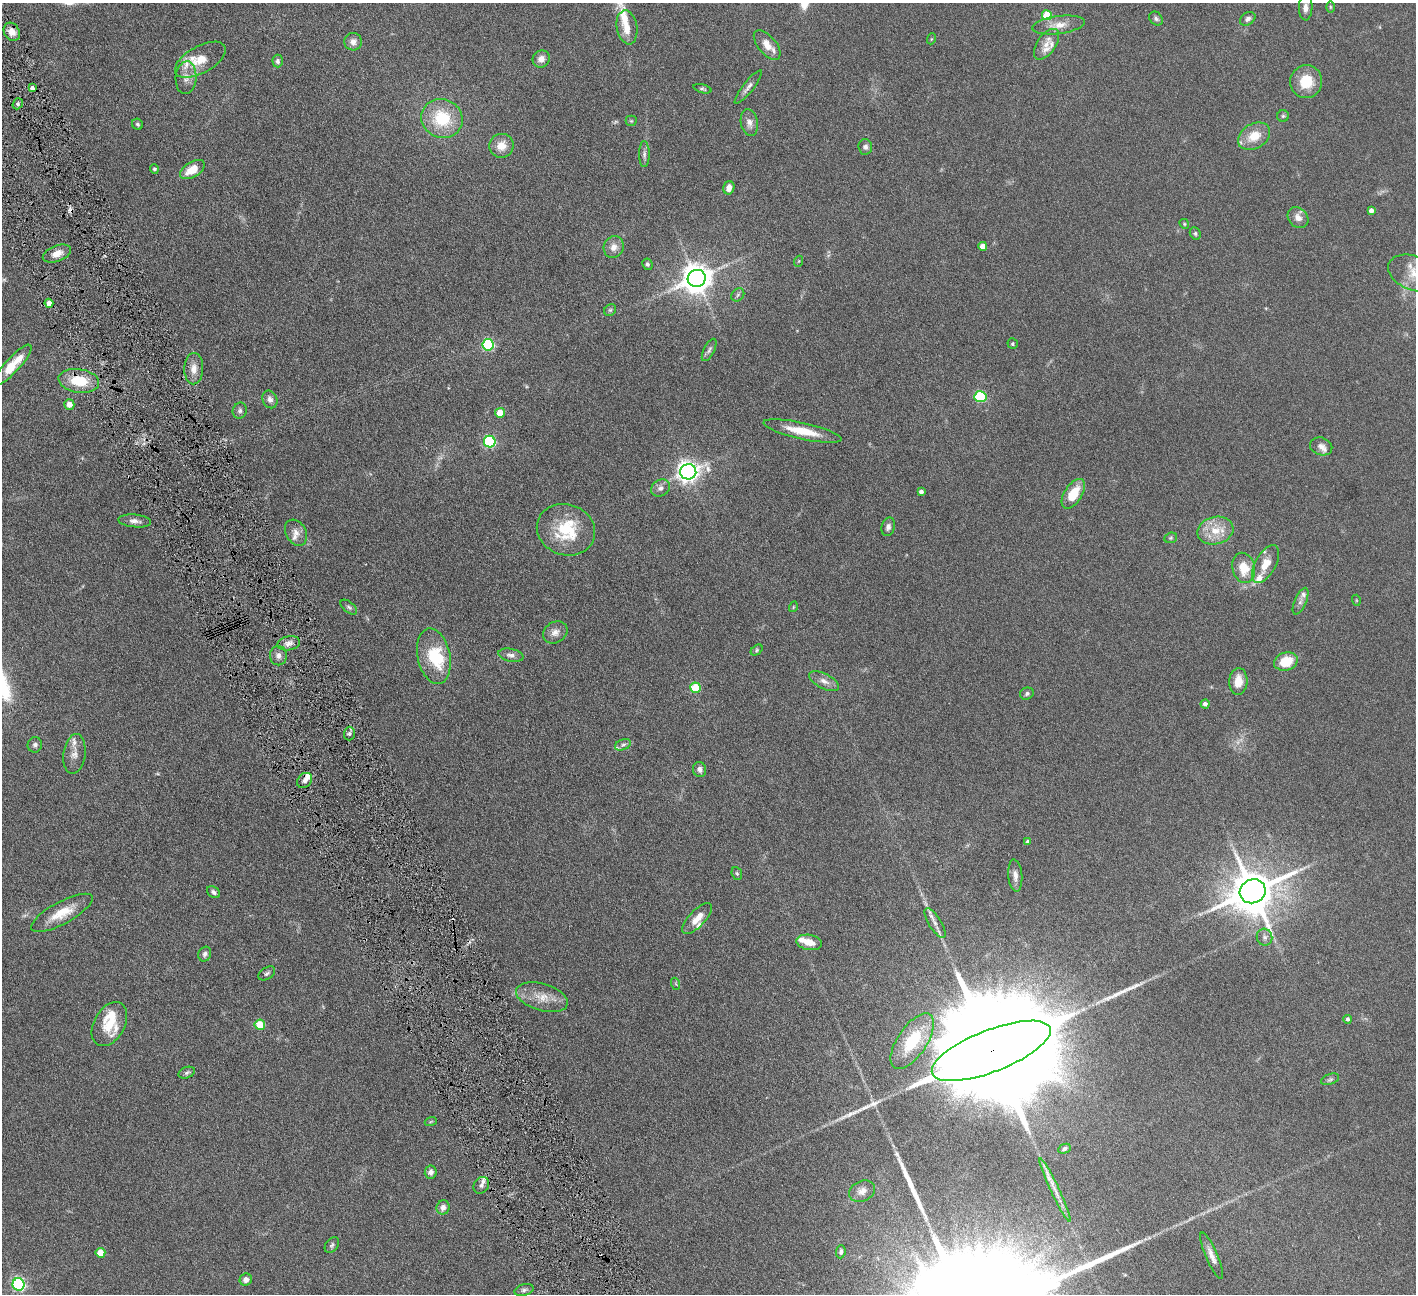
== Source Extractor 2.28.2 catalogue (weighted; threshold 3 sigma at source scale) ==
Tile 11 of 4 x 4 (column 3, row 3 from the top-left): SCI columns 2832-4245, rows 1587-2878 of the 5663 x 5625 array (HDU 1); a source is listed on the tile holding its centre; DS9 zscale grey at full resolution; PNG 1418 x 1296 px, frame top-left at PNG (2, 3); each listed source drawn as its Kron ellipse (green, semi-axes under 4 px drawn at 4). Shown black and unused: <1% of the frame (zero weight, under 4 of 8 exposures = <1% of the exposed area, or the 3 px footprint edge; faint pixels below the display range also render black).
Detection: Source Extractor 2.28.2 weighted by HDU 2 'WHT'; one run over the whole footprint, this tile lists its part. Background 0.164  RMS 0.0065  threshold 0.0266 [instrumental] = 3 sigma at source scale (4.09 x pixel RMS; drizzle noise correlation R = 1.36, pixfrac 0.8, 0.05/0.05 arcsec/px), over >= 5 px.
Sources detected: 155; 2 too faint to see at this stretch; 1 inside a brighter object's white glare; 1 cosmic-ray / hot-pixel residue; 3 long thin detections or spike segments (spike, bleed or trail) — neither listed nor drawn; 18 inside a brighter listed object's ellipse — not listed separately; the other 130 listed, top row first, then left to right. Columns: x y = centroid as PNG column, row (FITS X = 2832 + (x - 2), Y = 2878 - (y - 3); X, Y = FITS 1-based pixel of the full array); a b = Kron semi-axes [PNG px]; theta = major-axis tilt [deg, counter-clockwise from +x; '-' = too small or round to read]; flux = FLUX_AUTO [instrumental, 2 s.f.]
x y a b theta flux
1330 7 6 4 -89 0.67
1306 8 13 7 89 2.9
1047 15 5 5 - 18
1156 18 8 6 -45 1.4
1248 19 8 6 35 1.8
1059 25 26 9 7 7.2
627 27 17 10 -80 7.7
12 32 9 7 -59 5.3
931 39 5 3 - 0.51
353 42 9 9 - 3.4
1046 44 17 9 55 6
767 45 17 9 -50 6.7
541 59 9 8 - 3.7
200 60 28 13 29 12
278 61 6 5 - 1.5
186 78 16 10 85 5
1306 82 16 16 - 13
748 87 21 5 52 2.7
32 88 4 4 - 2
702 89 9 4 -16 1
18 104 6 5 - 1.2
1283 116 6 6 - 1.1
442 118 21 19 -25 26
631 121 5 5 - 0.76
749 122 13 8 -79 3.8
137 124 6 5 - 1
1254 136 17 12 31 11
501 146 12 12 - 7.3
865 147 8 7 - 1.9
644 154 13 5 90 2
154 169 5 4 - 1.2
192 170 14 7 32 10
729 188 7 5 76 3.8
1371 210 4 4 - 2.8
1298 218 11 9 -48 3.9
1184 224 5 4 - 0.71
1195 233 6 5 - 1
983 246 4 4 - 6.5
614 247 11 10 - 4.5
57 254 15 8 21 5.5
799 261 5 3 - 0.52
647 264 6 5 - 1.2
1413 273 26 17 -21 13
697 278 9 8 - 910
738 295 7 5 46 1.2
49 303 4 4 - 4
610 310 6 5 - 1.1
1013 344 5 5 - 0.88
488 345 6 6 - 74
709 350 12 5 63 1.7
13 365 26 7 48 13
194 369 15 9 89 5.7
79 381 20 11 -8 18
980 397 6 5 - 49
270 399 9 7 -67 2.4
69 404 5 5 - 5.1
240 411 8 7 - 1.7
500 413 5 5 - 12
802 431 40 8 -12 15
490 442 6 6 - 79
1321 446 11 8 -19 2.9
688 472 8 7 - 400
660 488 10 8 33 2.6
921 492 4 4 - 2
1073 494 16 8 57 14
135 521 16 6 -5 3
888 527 9 6 74 2.1
566 530 29 25 -20 28
1215 531 18 13 13 11
296 533 14 10 -60 4.2
1171 538 6 5 - 0.97
1266 564 21 10 61 9.2
1244 568 15 11 -76 12
1356 600 5 3 - 0.46
1301 601 14 6 67 2.6
349 607 10 5 -39 1.4
793 607 5 3 - 0.53
555 632 13 10 31 3.7
289 643 11 7 11 3.3
757 650 7 4 38 0.91
511 655 12 6 -11 2.6
278 656 10 8 -89 3
434 656 28 16 -78 25
1286 661 12 9 16 14
824 681 16 7 -27 3.7
1238 681 13 9 86 8.3
696 688 5 5 - 24
1027 694 7 6 - 1.3
1205 704 4 4 - 2.2
349 734 7 5 88 1.5
35 745 7 7 - 1.9
623 745 8 5 21 1.5
74 754 20 11 83 4.9
699 769 7 6 - 2.2
305 780 8 6 49 2.6
1028 842 4 4 - 2.5
737 873 6 5 - 0.83
1015 876 16 7 -85 3.6
1253 891 13 12 - 2400
214 892 7 5 -37 1.6
62 913 34 11 28 13
697 918 20 8 46 7.2
935 923 17 6 -58 3.5
1265 937 8 7 - 2.1
809 942 13 7 -9 6
205 954 7 6 - 2.1
267 973 9 5 33 1.4
676 984 6 4 -71 0.67
542 997 27 13 -16 11
1348 1019 4 4 - 1.5
109 1024 24 15 60 15
260 1025 5 5 - 15
912 1041 32 14 56 26
991 1051 63 21 21 43000
187 1073 8 5 22 1.3
1330 1079 9 5 20 1.4
431 1121 6 4 20 0.75
1064 1149 6 4 26 1.5
431 1172 6 6 - 2.5
481 1185 9 7 55 2.7
1055 1190 35 4 -65 5.4
862 1191 13 10 24 4
443 1207 7 6 - 2.8
332 1245 9 6 53 1.3
841 1252 7 4 85 1.4
100 1253 5 5 - 10
1212 1256 25 6 -67 4.3
246 1280 6 6 - 2.9
18 1284 6 6 - 120
524 1290 10 6 16 1.5
Overlapping masked pixels (flux is a lower limit): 2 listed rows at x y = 79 381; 991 1051
Isophote crosses this tile's border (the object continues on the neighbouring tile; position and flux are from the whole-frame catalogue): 1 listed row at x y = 1413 273